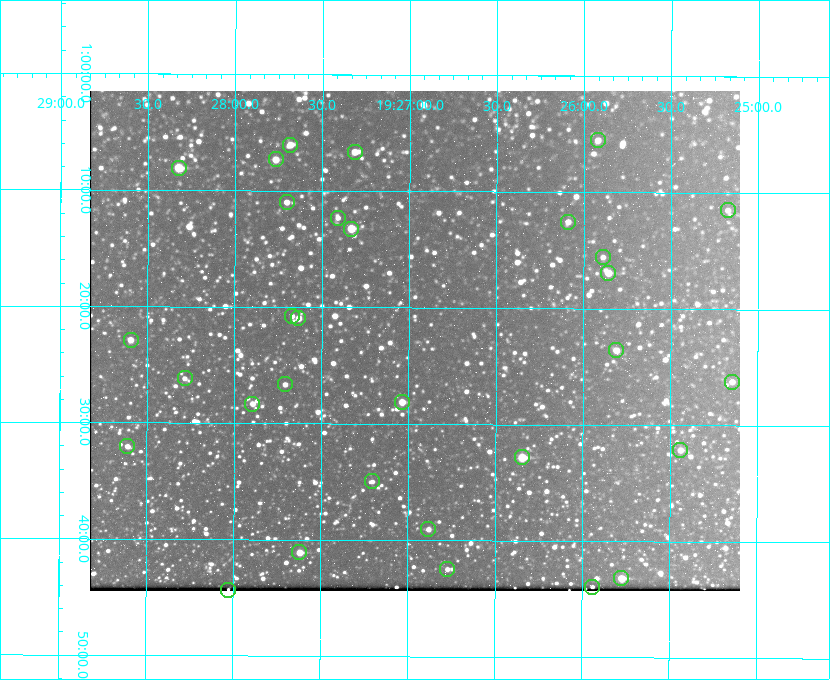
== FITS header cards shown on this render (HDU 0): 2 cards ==
NAXIS1  =                  650 / Width of table row in bytes
NAXIS2  =                  500 / Number of rows in table

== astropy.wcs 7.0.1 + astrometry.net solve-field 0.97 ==
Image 650 x 500 px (HDU 0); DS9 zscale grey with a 90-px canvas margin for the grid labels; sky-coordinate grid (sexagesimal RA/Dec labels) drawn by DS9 from the SOLVED WCS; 31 Tycho-2 reference stars matched to detected sources circled (green)
Header WCS: none
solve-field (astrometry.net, Tycho-2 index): SOLVED blind (the file carries no WCS)
Solved WCS: RA---TAN-SIP/DEC--TAN-SIP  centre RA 19:26:58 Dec +01:23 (291.74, +1.38 deg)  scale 5.16 arcsec/px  FOV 55.9' x 43.0'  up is +180 deg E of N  parity flipped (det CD > 0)
(file carries no celestial WCS; the grid is the blind solution)
Tycho-2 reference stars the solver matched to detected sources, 31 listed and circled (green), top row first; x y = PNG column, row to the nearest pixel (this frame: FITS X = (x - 90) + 1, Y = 500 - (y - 91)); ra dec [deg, ICRS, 3 dp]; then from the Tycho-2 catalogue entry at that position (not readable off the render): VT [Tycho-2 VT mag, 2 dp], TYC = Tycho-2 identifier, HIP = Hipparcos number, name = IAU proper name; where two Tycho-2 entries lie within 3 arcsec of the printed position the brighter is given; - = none
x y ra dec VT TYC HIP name
598 140 291.480 +1.092 11.69 465-523-1 - -
290 145 291.921 +1.101 10.89 465-1942-1 - -
355 152 291.829 +1.111 10.78 465-2030-1 - -
276 159 291.942 +1.122 10.76 465-1161-1 - -
179 168 292.081 +1.135 10.24 465-979-1 - -
287 202 291.926 +1.184 11.49 465-1994-1 - -
728 210 291.294 +1.191 12.55 465-657-1 - -
338 218 291.853 +1.206 11.17 465-1444-1 - -
568 222 291.522 +1.209 11.81 465-867-1 - -
351 229 291.833 +1.221 9.77 465-1968-1 - -
603 257 291.472 +1.260 11.72 465-772-1 - -
608 273 291.465 +1.282 11.06 465-140-1 - -
292 316 291.918 +1.346 12.72 465-661-1 - -
298 318 291.908 +1.350 10.94 465-1840-1 - -
131 340 292.148 +1.381 10.77 465-611-1 - -
616 350 291.453 +1.393 11.17 465-261-1 - -
185 378 292.071 +1.436 12.12 465-1311-1 - -
732 382 291.287 +1.437 11.86 465-1616-1 - -
285 384 291.927 +1.444 11.17 465-873-1 - -
402 402 291.759 +1.468 10.00 465-530-1 - -
252 404 291.973 +1.472 10.69 465-577-1 - -
127 446 292.152 +1.534 10.91 465-857-1 - -
680 450 291.360 +1.535 11.71 465-397-1 - -
522 457 291.587 +1.547 9.51 465-596-1 - -
372 481 291.801 +1.583 12.28 465-1290-1 - -
428 529 291.720 +1.651 11.47 465-675-1 - -
299 552 291.905 +1.685 9.70 465-808-1 - -
447 569 291.693 +1.708 12.07 465-703-1 - -
621 578 291.444 +1.720 9.41 465-672-1 - -
592 587 291.485 +1.732 11.91 465-185-1 - -
228 590 292.007 +1.739 11.52 465-518-1 - -